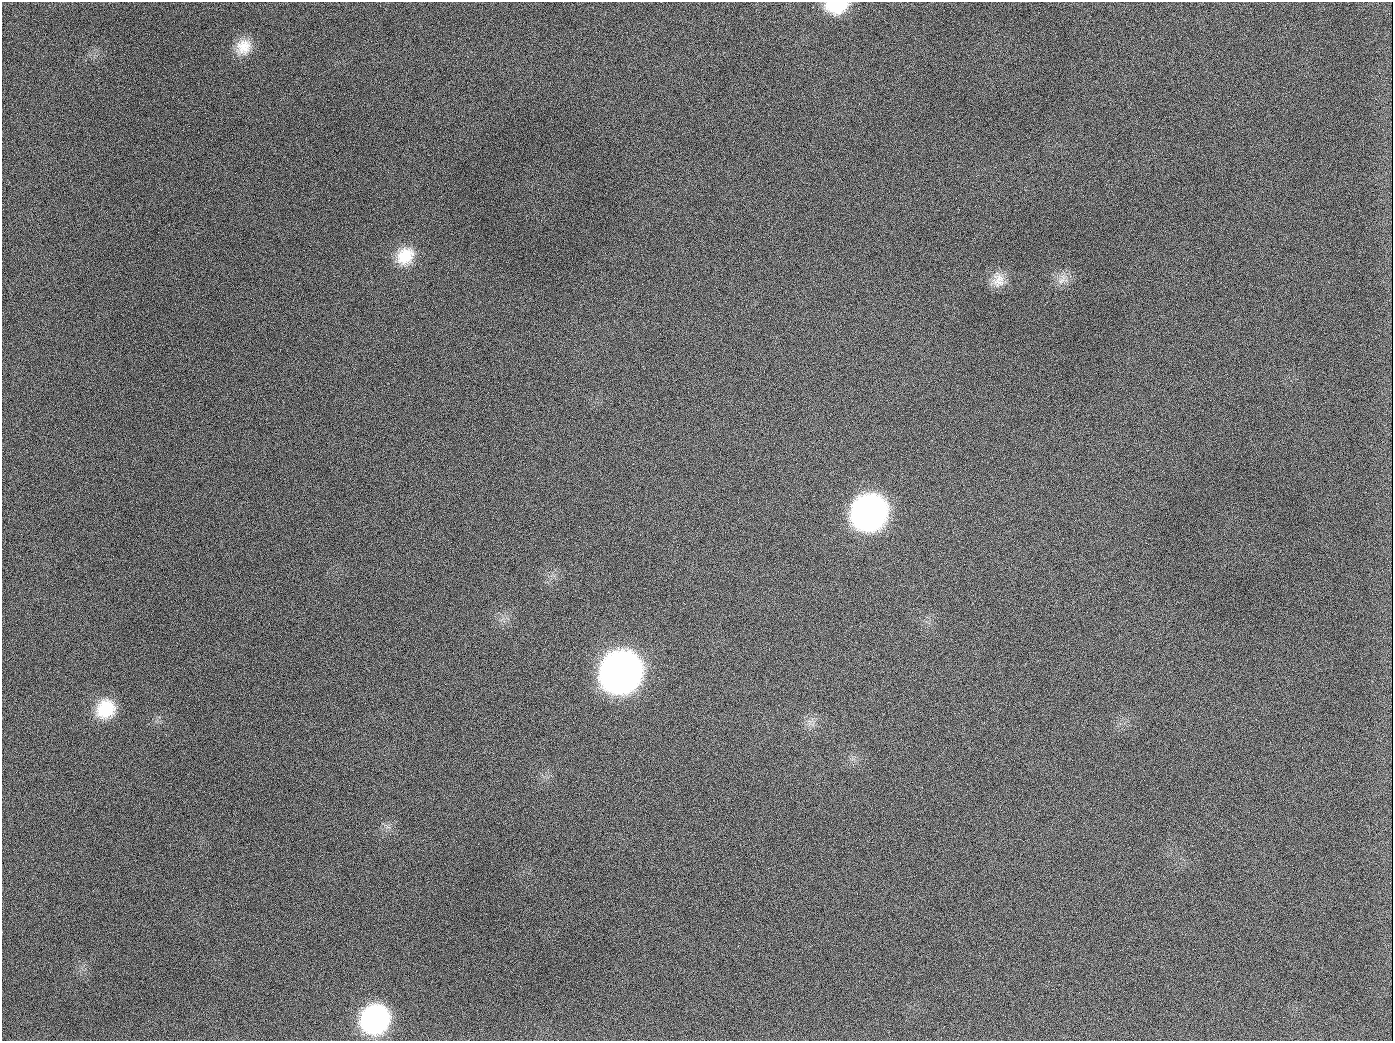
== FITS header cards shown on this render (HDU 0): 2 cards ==
NAXIS1  =                 1391
NAXIS2  =                 1039

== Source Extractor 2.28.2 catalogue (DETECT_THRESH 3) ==
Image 1391 x 1039 px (HDU 0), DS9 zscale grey, 1 PNG px = 1 image px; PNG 1395 x 1043 px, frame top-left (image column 1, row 1039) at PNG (2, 2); no overlay
Background 1470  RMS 69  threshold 206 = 3 sigma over >= 5 px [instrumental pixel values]
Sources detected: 12; all 12 listed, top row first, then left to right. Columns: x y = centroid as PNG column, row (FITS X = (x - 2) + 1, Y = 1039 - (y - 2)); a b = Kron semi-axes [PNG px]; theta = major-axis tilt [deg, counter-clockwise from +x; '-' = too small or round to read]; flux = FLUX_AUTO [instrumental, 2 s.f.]
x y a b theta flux
836 6 21 12 3 1.6e+05
244 47 21 18 54 9.5e+04
189 126 2 2 - 5.9e+03
405 256 24 20 46 1.4e+05
1062 279 18 7 62 3.6e+04
998 280 20 17 78 6.7e+04
654 407 3 2 - 3.8e+03
869 513 24 22 43 2.4e+06
621 672 26 23 47 5.3e+06
105 709 22 20 45 1.7e+05
375 1019 22 20 46 9.3e+05
944 1026 3 2 - 3.9e+03
At the frame edge (FLAGS 8, measured only in part): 1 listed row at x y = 836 6